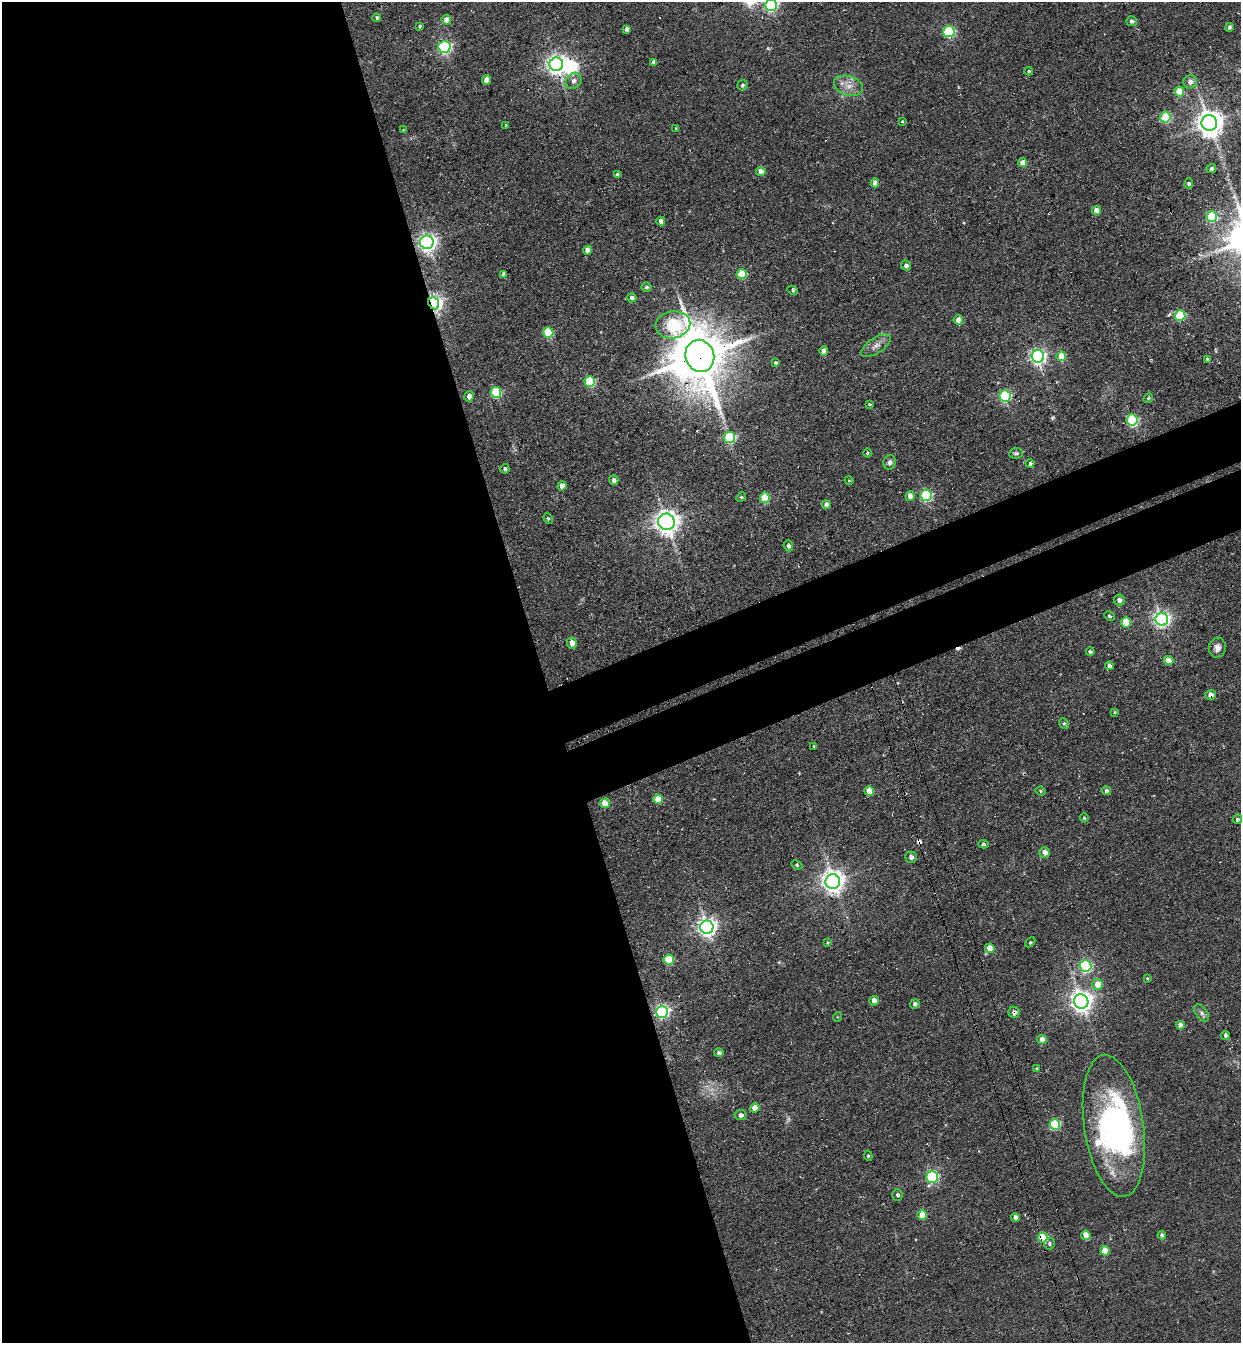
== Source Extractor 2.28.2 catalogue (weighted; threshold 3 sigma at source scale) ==
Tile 9 of 4 x 4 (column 1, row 3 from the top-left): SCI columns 312-1550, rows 1406-2746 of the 5451 x 5491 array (HDU 1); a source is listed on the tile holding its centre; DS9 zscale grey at full resolution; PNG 1243 x 1345 px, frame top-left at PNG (2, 2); each listed source drawn as its Kron ellipse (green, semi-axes under 4 px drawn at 4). Shown black and unused: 49% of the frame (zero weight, under 3 of 4 exposures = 7% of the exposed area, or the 3 px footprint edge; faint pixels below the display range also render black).
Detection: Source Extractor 2.28.2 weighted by HDU 2 'WHT'; one run over the whole footprint, this tile lists its part. Background 0.0858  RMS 0.014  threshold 0.0635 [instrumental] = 3 sigma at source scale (4.5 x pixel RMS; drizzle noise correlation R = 1.50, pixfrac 1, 0.05/0.05 arcsec/px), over >= 5 px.
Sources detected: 144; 1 too faint to see at this stretch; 4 inside a brighter object's white glare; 2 cosmic-ray / hot-pixel residue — neither listed nor drawn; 1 inside a brighter listed object's ellipse — not listed separately; the other 136 listed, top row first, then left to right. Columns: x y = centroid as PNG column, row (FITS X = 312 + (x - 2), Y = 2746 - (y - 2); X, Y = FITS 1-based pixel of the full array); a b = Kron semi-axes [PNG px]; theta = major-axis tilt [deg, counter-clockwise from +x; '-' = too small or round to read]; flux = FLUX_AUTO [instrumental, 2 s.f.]
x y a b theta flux
771 5 6 5 - 220
377 17 4 4 - 2.5
446 20 5 5 - 13
1132 21 5 5 - 3.9
420 26 3 3 - 1.9
1229 27 4 3 - 2.9
627 29 4 4 - 5.5
949 31 6 5 - 130
444 47 6 6 - 270
653 62 4 3 - 3.5
556 64 7 7 - 770
1029 71 4 3 - 1.7
486 80 5 4 - 17
574 81 8 7 - 6.6
1190 82 7 6 - 8.1
742 85 5 5 - 2.6
848 86 15 9 -18 14
1179 91 5 5 - 42
1165 117 5 5 - 90
902 121 4 4 - 1.5
1209 123 8 7 - 1600
506 125 3 3 - 1.1
676 129 4 3 - 1.9
403 130 4 4 - 1.2
1023 163 4 4 - 15
1211 169 5 4 - 2.9
761 171 5 4 - 13
617 175 4 3 - 4.5
875 183 4 4 - 9.8
1189 184 5 4 - 1.8
1096 210 4 4 - 13
1212 217 5 5 - 120
661 221 4 4 - 7
427 242 6 6 - 650
587 250 4 4 - 15
906 265 5 4 - 4.7
504 274 4 4 - 4.4
742 274 5 5 - 51
646 287 5 4 - 2.8
793 290 5 3 - 2.2
632 298 5 4 - 6.4
434 303 6 5 - 560
1180 316 5 5 - 88
958 320 4 4 - 17
673 325 17 13 10 240
548 332 5 5 - 70
876 346 17 7 33 10
824 351 4 4 - 14
700 356 16 14 -72 8200
1038 356 6 6 - 430
1061 356 5 5 - 35
1207 359 4 3 - 2.3
775 363 3 3 - 3.1
590 381 5 5 - 84
496 392 5 5 - 98
469 396 5 4 - 7
1005 396 5 5 - 170
1148 398 5 4 - 2
869 404 3 3 - 1.6
1132 420 6 5 - 140
729 437 5 5 - 120
867 453 4 3 - 1.3
1016 453 7 5 8 3.4
890 462 7 6 - 4.1
1030 464 4 4 - 3.6
505 469 5 4 - 3.7
614 480 5 4 - 7.5
849 480 4 3 - 1.2
562 486 4 4 - 9
926 495 5 5 - 170
910 496 5 4 - 14
741 497 5 4 - 2.1
765 498 5 5 - 61
826 505 4 4 - 9.6
548 519 5 4 - 1.9
666 522 8 8 - 1100
788 546 5 4 - 4.3
1119 600 6 5 - 6.1
1110 616 5 3 - 1.9
1162 619 6 6 - 480
1126 622 5 5 - 39
572 643 5 5 - 11
1217 648 10 8 82 7.7
1090 652 4 4 - 3.6
1168 661 5 4 - 14
1109 666 4 4 - 4.1
1211 695 5 5 - 8.7
1115 712 4 4 - 1.6
1064 723 5 4 - 2.2
814 746 3 3 - 1.6
869 791 5 4 - 24
1041 791 5 3 - 1.7
1106 791 4 4 - 3.4
658 799 5 4 - 28
605 803 5 5 - 28
1084 818 4 3 - 1.9
1237 819 5 4 - 3.1
983 844 5 4 - 2.1
1045 852 5 5 - 8.9
911 857 6 5 - 5.7
797 865 6 4 -27 1.9
833 882 7 7 - 1200
707 927 6 6 - 710
1030 942 6 4 45 2
827 943 3 3 - 1.4
990 948 5 4 - 26
669 960 5 5 - 56
1085 966 6 6 - 200
1147 978 4 3 - 1.4
1098 984 5 5 - 20
874 1001 5 5 - 9.1
1081 1001 7 7 - 990
915 1004 5 4 - 3.9
662 1012 6 6 - 320
1014 1012 5 5 - 5.7
1202 1013 10 5 -53 4.6
837 1017 5 3 - 1.2
1180 1025 4 4 - 9.7
1225 1035 4 4 - 3.8
1042 1039 4 4 - 13
719 1053 4 4 - 4.1
1037 1068 3 3 - 1.4
755 1108 5 4 - 16
740 1115 6 5 - 5.4
1055 1124 5 5 - 97
1114 1126 71 29 -82 320
868 1156 5 4 - 2
932 1177 6 5 - 200
897 1195 6 5 - 3
922 1215 5 4 - 29
1015 1217 4 4 - 7
1086 1235 5 4 - 26
1162 1235 4 4 - 3.8
1043 1237 5 5 - 85
1049 1244 6 5 - 3.2
1105 1251 5 4 - 32
Overlapping masked pixels (flux is a lower limit): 5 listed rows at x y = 434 303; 700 356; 1211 695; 1014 1012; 1043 1237
Isophote crosses this tile's border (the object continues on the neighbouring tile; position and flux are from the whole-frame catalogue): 1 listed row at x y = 771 5